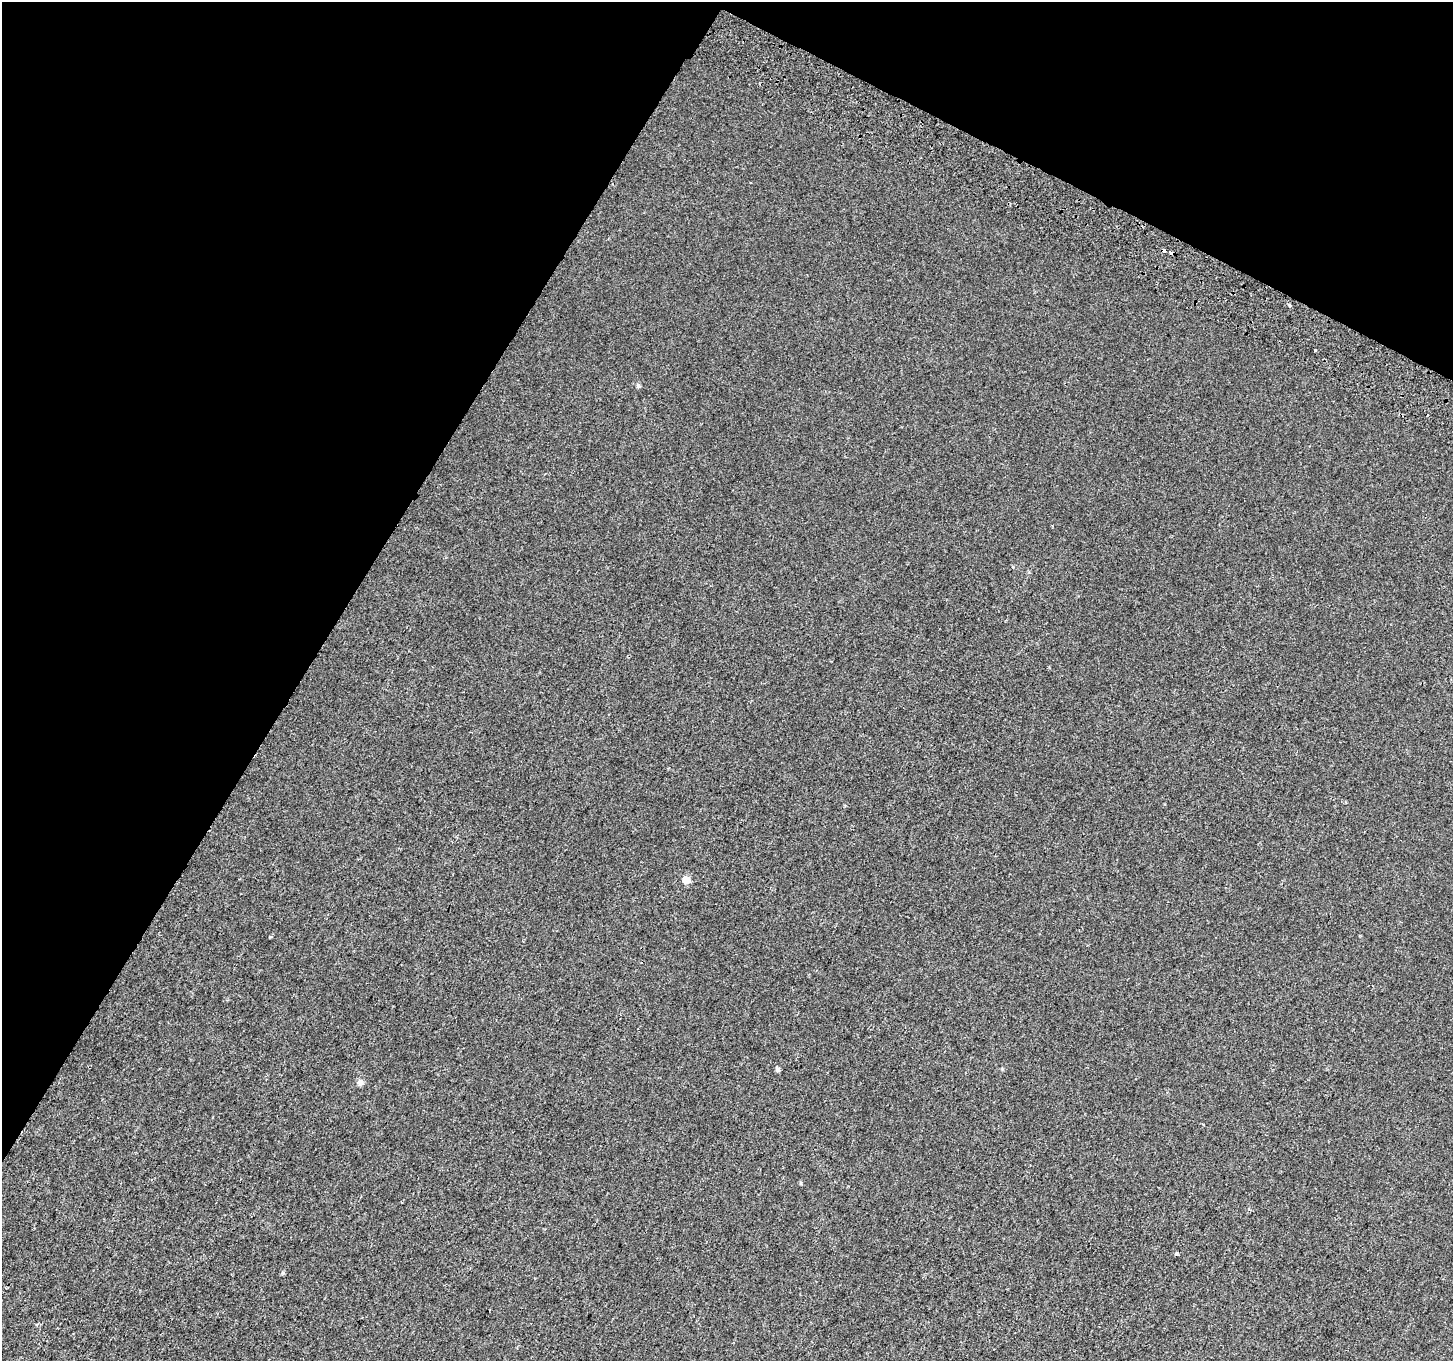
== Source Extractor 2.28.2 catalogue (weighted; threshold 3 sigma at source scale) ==
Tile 2 of 4 x 4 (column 2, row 1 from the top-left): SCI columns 1485-2935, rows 4325-5683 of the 5874 x 5999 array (HDU 1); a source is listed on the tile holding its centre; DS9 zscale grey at full resolution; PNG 1455 x 1363 px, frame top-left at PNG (2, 2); no overlay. Shown black and unused: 28% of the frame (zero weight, under 2 of 3 exposures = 3% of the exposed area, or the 3 px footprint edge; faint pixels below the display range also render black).
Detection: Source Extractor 2.28.2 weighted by HDU 2 'WHT'; one run over the whole footprint, this tile lists its part. Background 7.47e-04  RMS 0.0039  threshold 0.0175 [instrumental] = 3 sigma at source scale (4.5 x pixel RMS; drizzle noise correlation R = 1.50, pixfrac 1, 0.0396/0.0396 arcsec/px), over >= 5 px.
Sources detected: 10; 1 cosmic-ray / hot-pixel residue — not listed; the other 9 listed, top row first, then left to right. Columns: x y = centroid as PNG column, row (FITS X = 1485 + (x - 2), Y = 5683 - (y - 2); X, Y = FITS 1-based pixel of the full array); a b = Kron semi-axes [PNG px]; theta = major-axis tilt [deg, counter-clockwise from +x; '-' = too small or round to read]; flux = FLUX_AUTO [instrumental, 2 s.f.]
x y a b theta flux
1164 250 4 3 - 1.7
1315 350 3 3 - 2
638 386 7 5 -70 0.64
686 880 9 8 - 2.7
777 1069 6 5 - 0.79
360 1083 8 7 - 1.4
801 1183 6 3 -72 0.37
1177 1253 4 3 - 1.1
283 1273 5 5 - 0.5
Overlapping masked pixels (flux is a lower limit): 1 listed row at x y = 1164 250